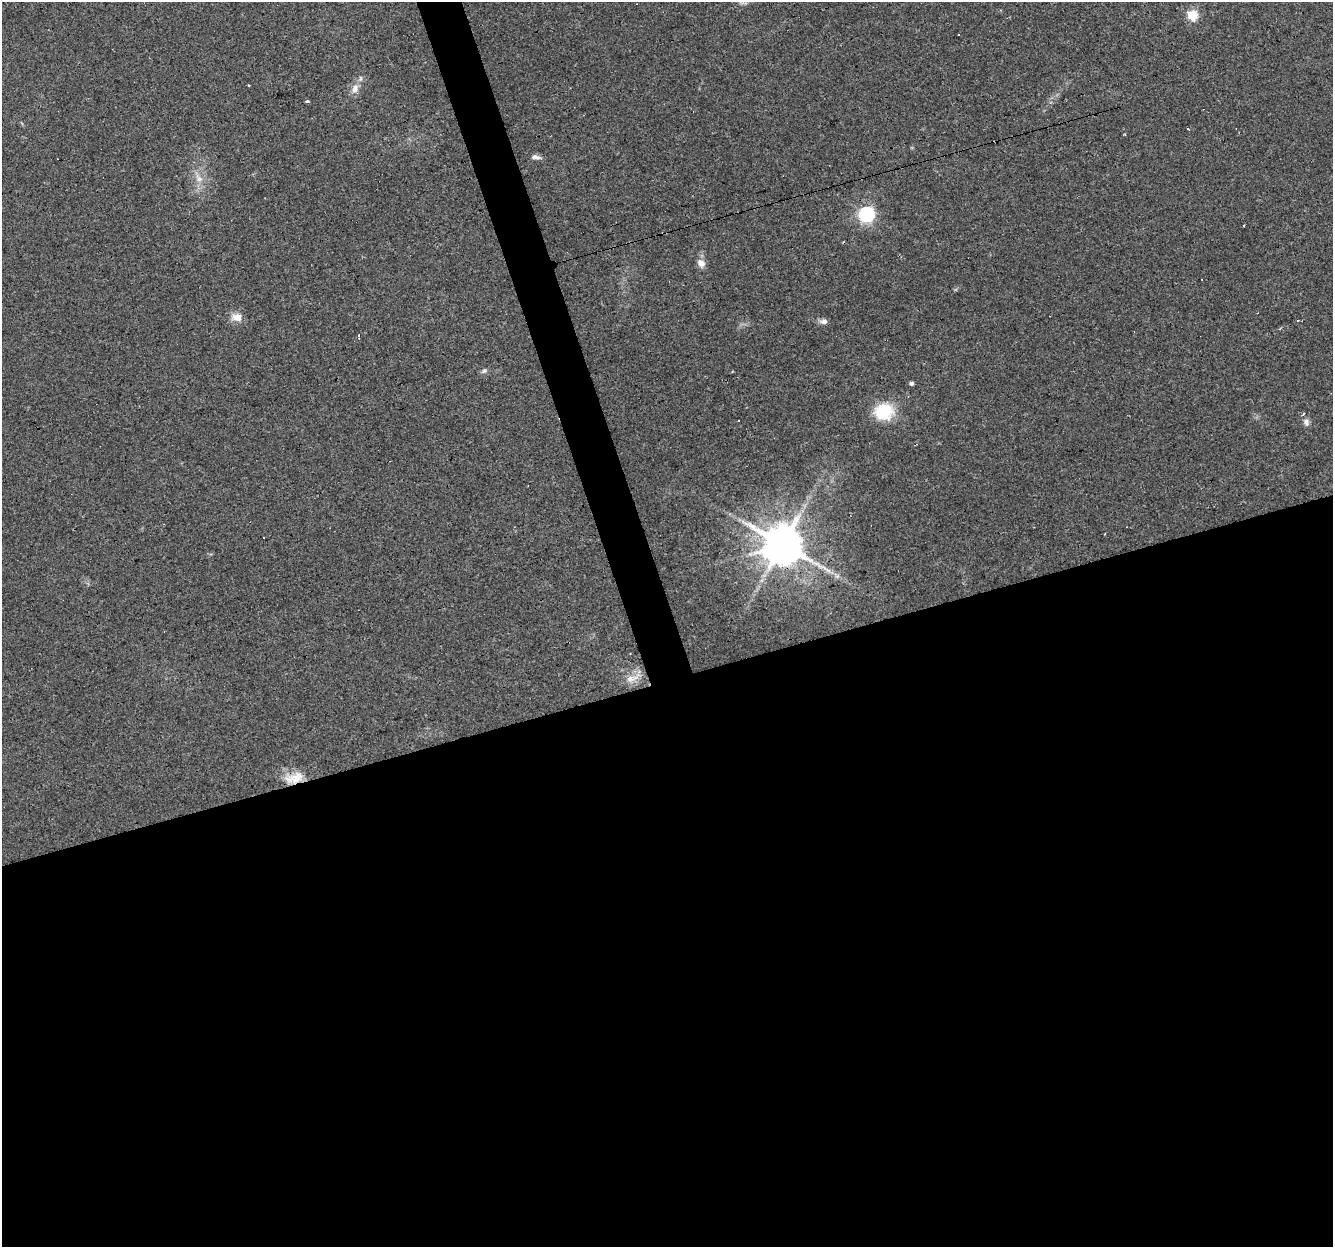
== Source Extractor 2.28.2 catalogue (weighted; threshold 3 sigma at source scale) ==
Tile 15 of 4 x 4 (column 3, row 4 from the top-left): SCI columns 2664-3994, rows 57-1301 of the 5326 x 5145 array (HDU 1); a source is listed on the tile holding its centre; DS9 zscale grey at full resolution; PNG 1335 x 1249 px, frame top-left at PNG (2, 2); no overlay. Shown black and unused: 47% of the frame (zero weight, under 3 of 4 exposures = <1% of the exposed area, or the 3 px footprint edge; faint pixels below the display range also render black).
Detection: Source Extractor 2.28.2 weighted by HDU 2 'WHT'; one run over the whole footprint, this tile lists its part. Background 0.0777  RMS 0.0052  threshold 0.0233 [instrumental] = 3 sigma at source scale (4.5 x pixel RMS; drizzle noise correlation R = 1.50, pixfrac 1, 0.0396/0.0396 arcsec/px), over >= 5 px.
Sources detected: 33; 7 cosmic-ray / hot-pixel residue — not listed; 1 inside a brighter listed object's ellipse — not listed separately; the other 25 listed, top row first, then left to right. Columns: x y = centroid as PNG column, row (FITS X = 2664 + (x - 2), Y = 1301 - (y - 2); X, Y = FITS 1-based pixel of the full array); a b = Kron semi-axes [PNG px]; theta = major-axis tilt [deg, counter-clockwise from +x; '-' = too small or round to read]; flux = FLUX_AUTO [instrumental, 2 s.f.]
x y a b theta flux
1193 15 6 5 - 35
958 35 2 2 - 0.4
355 88 13 9 75 3.9
308 102 4 3 - 2.3
1188 129 3 3 - 0.94
1125 134 4 3 - 0.42
536 157 14 5 -7 2.2
199 178 15 8 -52 4.5
867 214 6 6 - 130
1243 226 3 2 - 0.41
701 263 12 9 -55 3.5
236 317 14 10 -10 5
824 321 8 7 - 2
1279 329 4 3 - 0.54
359 336 3 3 - 2.7
484 371 9 6 27 1.4
911 383 5 5 - 0.99
884 412 26 21 2 19
1306 422 11 8 -83 2.1
1105 534 3 3 - 1.2
263 537 3 2 - 0.78
783 544 11 11 - 2100
828 570 9 4 -38 1.9
633 678 26 9 23 6.3
294 778 27 14 12 11
Overlapping masked pixels (flux is a lower limit): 2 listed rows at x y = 783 544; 294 778